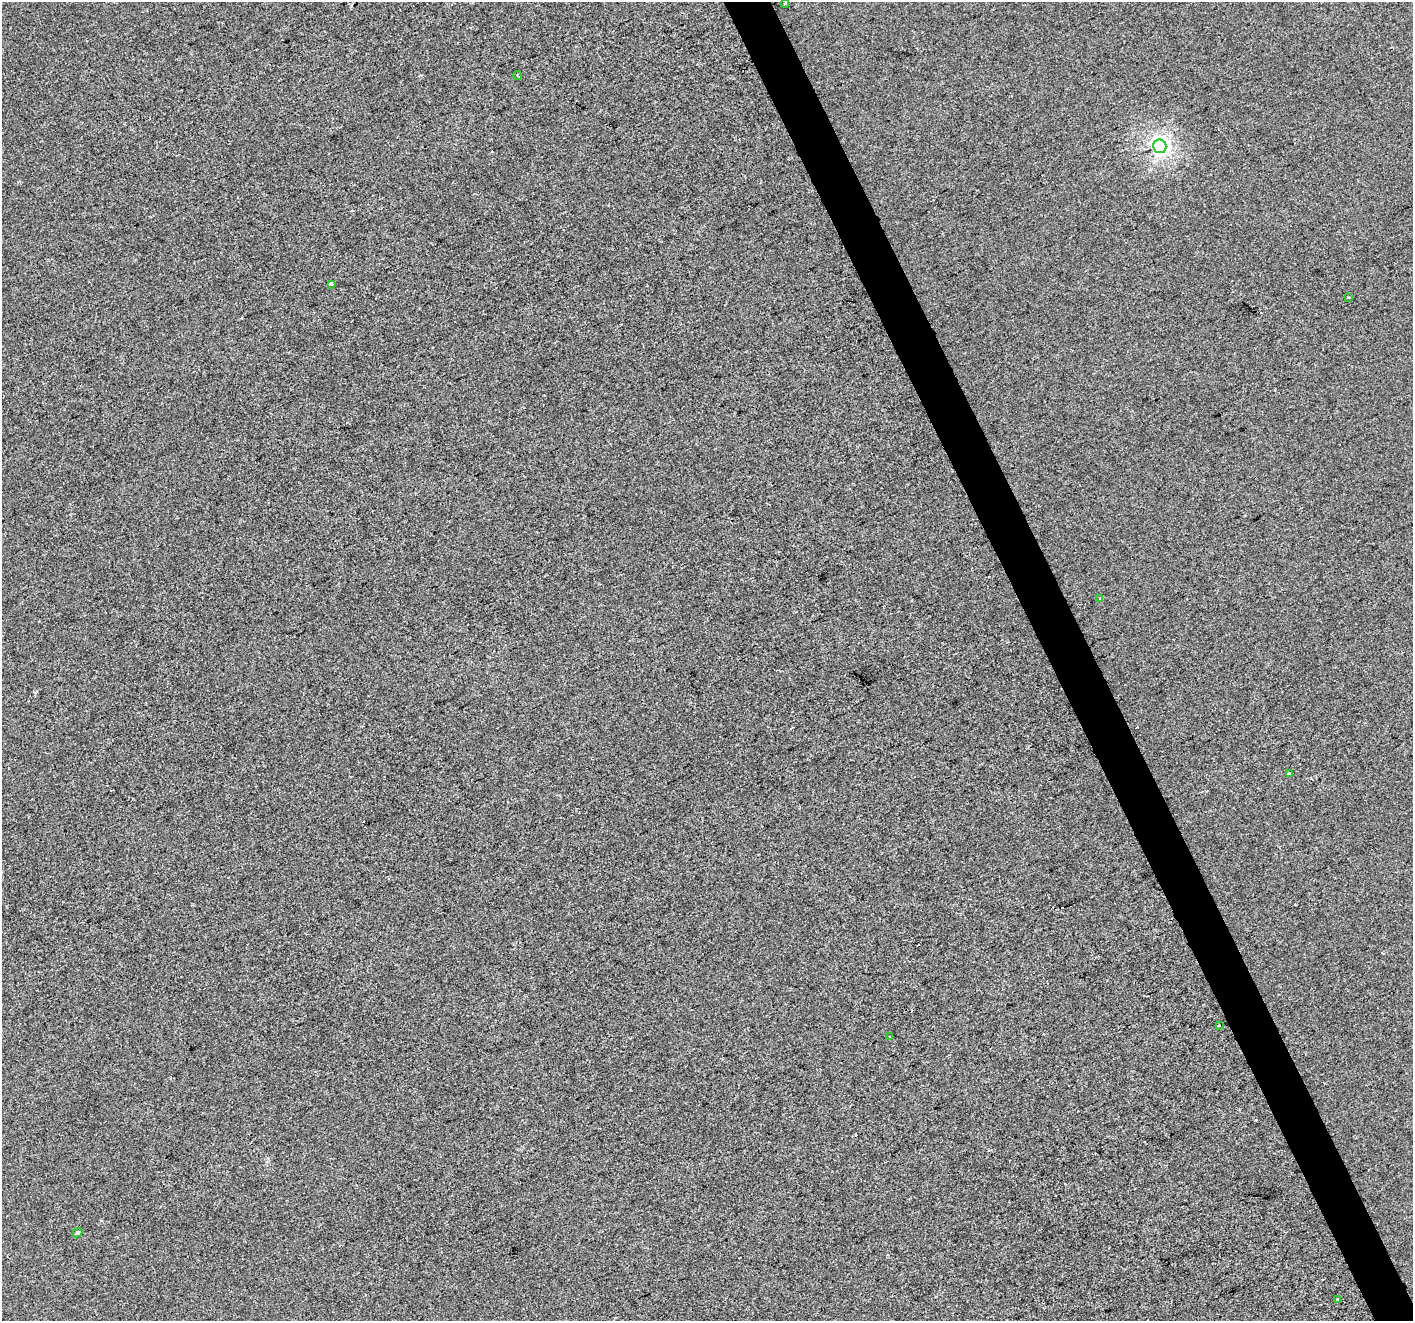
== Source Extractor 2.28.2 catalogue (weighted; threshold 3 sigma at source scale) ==
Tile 6 of 4 x 4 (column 2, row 2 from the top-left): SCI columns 1413-2823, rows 2783-4101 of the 5646 x 5506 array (HDU 1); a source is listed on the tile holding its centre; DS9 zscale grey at full resolution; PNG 1415 x 1323 px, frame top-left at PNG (2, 2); each listed source drawn as its Kron ellipse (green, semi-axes under 4 px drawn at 4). Shown black and unused: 3% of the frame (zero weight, under 2 of 3 exposures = <1% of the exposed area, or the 3 px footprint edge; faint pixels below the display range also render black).
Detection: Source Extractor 2.28.2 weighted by HDU 2 'WHT'; one run over the whole footprint, this tile lists its part. Background -4.19e-04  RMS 0.0056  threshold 0.025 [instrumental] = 3 sigma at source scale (4.5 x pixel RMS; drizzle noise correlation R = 1.50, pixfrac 1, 0.0396/0.0396 arcsec/px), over >= 5 px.
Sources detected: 14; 3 cosmic-ray / hot-pixel residue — neither listed nor drawn; the other 11 listed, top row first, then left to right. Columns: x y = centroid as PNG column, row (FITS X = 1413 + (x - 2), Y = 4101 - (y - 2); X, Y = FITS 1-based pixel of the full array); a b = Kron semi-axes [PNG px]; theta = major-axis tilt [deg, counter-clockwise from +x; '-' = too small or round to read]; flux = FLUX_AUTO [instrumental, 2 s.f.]
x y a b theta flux
785 3 4 2 - 0.44
518 76 4 2 - 0.72
1160 146 7 6 - 220
331 284 4 3 - 1.7
1349 297 3 2 - 0.59
1100 598 3 3 - 1.1
1289 774 4 3 - 2.6
1219 1026 4 3 - 2.1
890 1037 3 3 - 1.9
78 1233 5 4 - 0.99
1337 1299 2 2 - 0.47